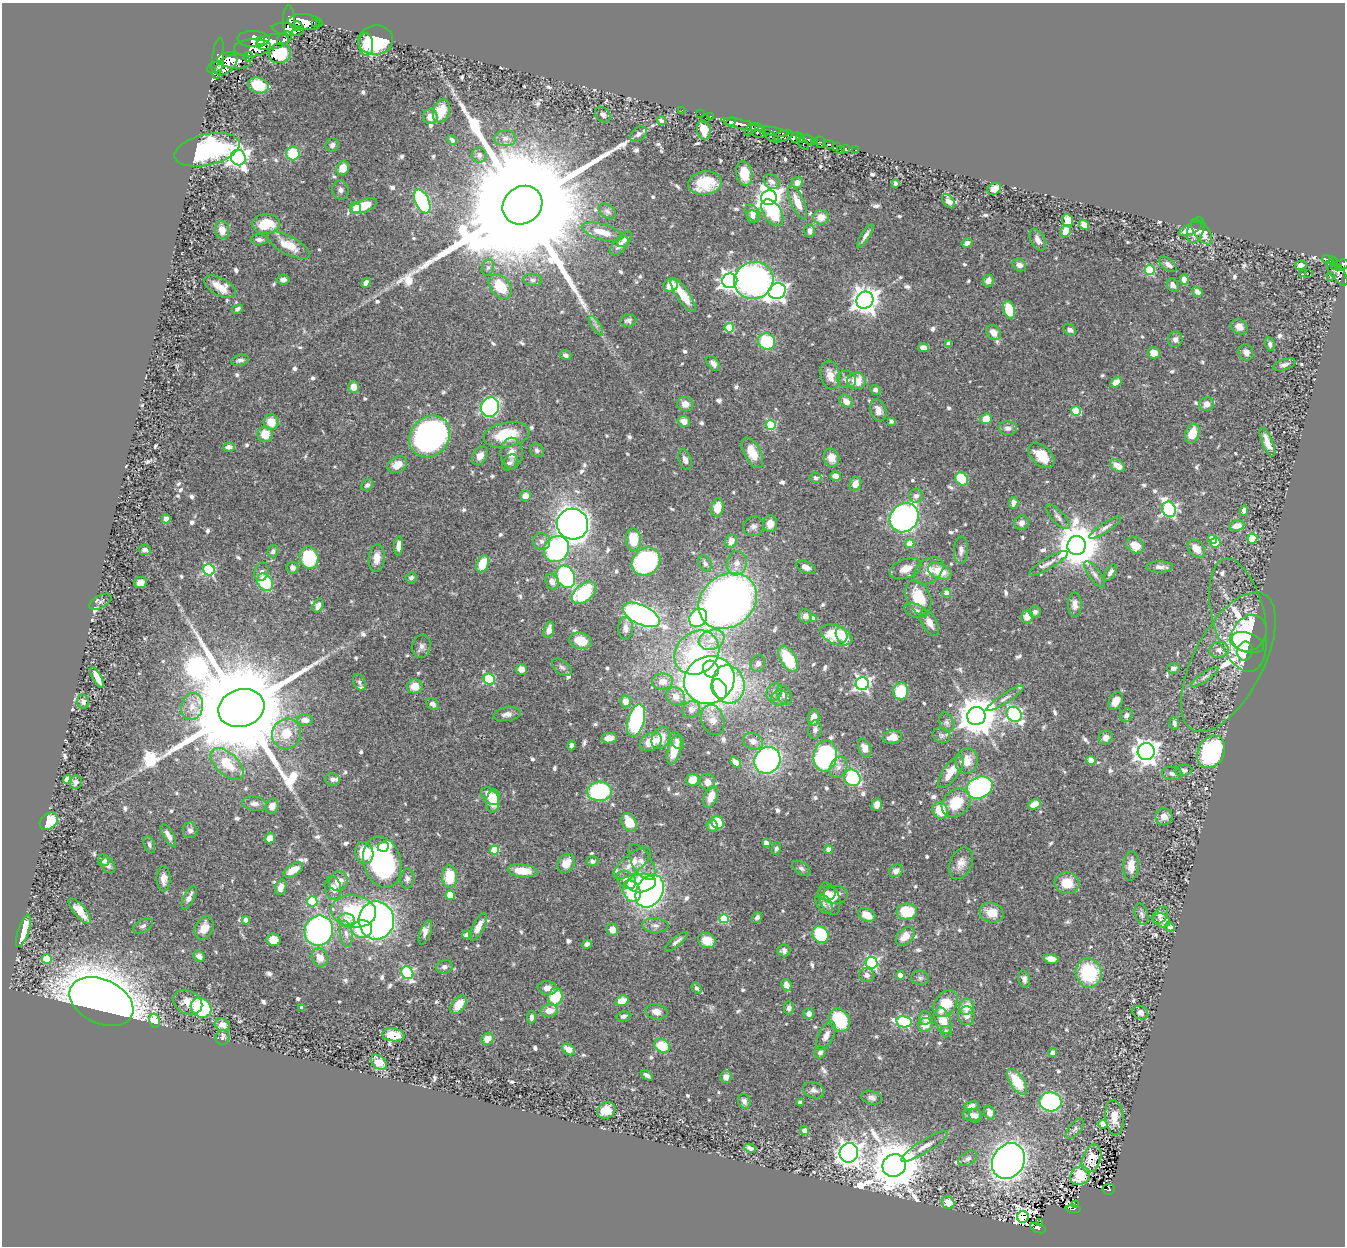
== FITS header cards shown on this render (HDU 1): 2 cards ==
NAXIS1  =                 1343
NAXIS2  =                 1244

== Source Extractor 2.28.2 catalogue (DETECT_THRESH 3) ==
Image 1343 x 1244 px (HDU 1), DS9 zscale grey, 1 PNG px = 1 image px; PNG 1347 x 1248 px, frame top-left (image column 1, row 1244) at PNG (2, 3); each listed source drawn as its Kron ellipse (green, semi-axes under 4 px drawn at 4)
Background 0.737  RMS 0.023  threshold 0.0698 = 3 sigma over >= 5 px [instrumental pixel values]
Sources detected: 790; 1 with non-positive FLUX_AUTO (blend fragments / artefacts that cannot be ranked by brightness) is neither listed nor drawn; of the other 789, the 500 brightest by FLUX_AUTO listed and drawn (289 fainter detections omitted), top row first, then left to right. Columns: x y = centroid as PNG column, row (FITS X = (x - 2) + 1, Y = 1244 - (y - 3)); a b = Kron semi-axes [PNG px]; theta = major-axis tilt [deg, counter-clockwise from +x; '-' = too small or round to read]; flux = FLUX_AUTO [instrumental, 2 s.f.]
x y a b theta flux
289 20 15 6 -90 1200
305 22 17 8 -5 2600
315 22 3 2 - 21
319 24 3 3 - 60
297 26 5 4 - 620
288 29 16 6 -8 560
284 38 8 6 38 76
253 39 16 8 -2 1700
260 40 2 2 - 1900
376 40 18 14 7 110
272 42 17 7 12 2200
366 44 11 7 -87 16
252 48 18 8 4 1400
280 53 11 10 - 55
248 57 5 4 - 360
218 59 21 6 83 1300
234 60 17 8 -7 2200
226 65 13 7 41 1300
215 67 9 5 23 490
258 85 10 7 -18 51
682 110 2 2 - 5.8
441 111 12 8 72 27
700 114 2 2 - 7.6
603 115 9 6 -44 6.2
710 116 3 3 - 36
430 117 7 7 - 16
705 118 2 2 - 10
662 121 5 4 - 8.3
731 122 5 4 - 440
742 124 21 4 -13 890
751 129 7 3 48 200
704 130 10 6 -77 21
758 131 8 6 -46 460
773 131 16 4 -10 290
638 134 9 6 36 6.7
771 136 9 4 -34 140
783 136 10 5 20 460
796 137 6 5 - 920
505 138 11 8 3 8.9
800 138 5 3 - 660
452 140 5 4 - 5.8
808 140 6 4 -41 290
815 141 4 3 - 120
820 142 6 5 - 350
803 144 7 3 -49 76
828 144 5 3 - 120
332 145 7 6 - 5.5
836 147 3 3 - 140
845 148 3 2 - 27
840 149 3 2 - 7.3
207 150 33 15 13 350
856 150 3 2 - 8.5
293 153 7 7 - 55
479 155 7 7 - 6
238 158 8 7 - 940
343 168 7 6 - 18
744 174 12 8 -80 30
772 182 8 6 -38 6.1
705 183 17 12 9 53
797 183 6 5 - 13
895 183 4 3 - 4.9
994 189 7 5 26 13
340 190 9 8 - 6.7
769 198 8 7 - 1600
948 201 8 5 -52 7.2
422 202 13 7 -65 190
797 202 18 6 -66 23
522 205 21 18 38 140000
364 206 14 6 21 51
356 207 5 5 - 7.7
607 211 10 6 -37 5.7
753 213 9 6 -55 11
772 213 15 8 -57 91
752 217 6 5 - 7.3
821 217 8 7 - 17
1068 220 6 5 - 21
266 224 14 10 5 47
1084 225 5 4 - 20
1190 229 12 5 25 18
222 230 9 7 -81 17
1196 230 13 8 69 19
809 231 6 5 - 7.9
1066 231 6 5 - 25
1201 231 15 7 -54 21
602 232 21 7 -15 28
865 236 13 4 57 7.2
259 239 8 5 0 7.3
624 239 9 6 46 5.8
1038 240 12 7 -60 11
967 243 5 4 - 7.5
289 245 23 9 -27 35
619 246 11 6 48 12
1328 259 6 3 -11 83
1333 261 5 3 - 130
1168 264 10 5 -38 9
1342 264 6 5 - 310
1019 265 7 6 - 10
1301 265 6 4 13 8.8
1334 266 4 2 - 37
488 267 8 6 73 4.7
1338 268 3 3 - 43
1150 270 5 5 - 100
1308 273 2 2 - 1900
1337 273 15 6 -53 250
1303 274 3 3 - 64
1330 277 2 2 - 9.8
283 279 6 5 - 7.8
1184 279 5 4 - 19
532 280 9 6 -8 4.8
754 280 20 18 23 440
730 281 7 7 - 780
988 281 6 5 - 12
366 283 5 4 - 8.5
670 285 7 6 - 21
1173 285 7 5 -59 7.9
500 286 14 9 -49 51
220 287 17 8 -28 26
777 291 9 8 - 740
1197 292 5 4 - 9.4
683 295 20 6 -56 36
865 300 9 8 - 1900
237 309 6 4 29 4.9
1009 310 9 6 -74 52
628 321 8 6 8 4.8
596 326 11 4 -57 5.5
1239 327 9 7 -31 13
729 328 5 4 - 63
1070 330 7 5 -41 6.5
993 332 8 6 -50 14
1175 339 8 7 - 6.7
767 341 9 8 - 83
949 344 4 4 - 10
1270 344 7 4 -77 5.5
923 348 6 4 -12 12
1246 352 8 7 - 8.3
1154 353 6 5 - 18
565 355 6 5 - 5
240 360 9 5 12 5.4
713 364 9 5 -51 7.2
1284 365 11 5 17 6.4
830 375 14 9 -79 20
846 379 10 8 -24 8.7
856 381 9 8 - 30
1116 382 6 4 32 18
353 387 5 5 - 19
875 390 5 4 - 6.6
846 401 8 6 -42 12
685 404 8 7 - 13
1206 404 7 6 - 13
490 407 10 9 - 260
878 410 11 8 -72 10
1076 411 5 5 - 87
986 419 6 5 - 30
684 421 6 5 - 13
891 421 4 3 - 5.6
271 422 8 7 - 27
771 425 5 5 - 100
1008 428 9 7 -4 9.3
1192 433 10 6 69 33
265 434 8 7 - 29
507 435 23 12 10 58
430 436 22 19 51 600
1267 442 15 5 -67 14
229 447 6 4 2 9.6
537 450 7 6 - 4.8
511 453 15 11 89 17
752 453 16 8 -62 30
480 456 10 7 56 10
1041 456 15 9 -43 32
831 458 9 7 -68 17
685 460 10 6 -68 6.8
510 463 9 6 49 5.9
397 465 10 7 31 19
1117 466 8 5 -35 19
835 476 5 4 - 13
815 478 6 5 - 4.8
962 479 7 6 - 61
855 484 7 5 66 15
367 485 6 5 - 4.8
525 496 5 5 - 13
916 496 7 6 - 6.5
1013 503 6 5 - 10
717 508 9 6 82 27
1169 509 8 6 -61 330
1244 511 5 4 - 8.7
1058 517 15 6 -47 7
904 518 15 13 48 670
166 519 4 4 - 20
1021 523 7 7 - 7.9
573 524 16 15 - 2200
770 524 8 7 - 18
753 526 11 9 27 7.6
1237 526 8 5 11 17
1105 527 18 5 33 7.3
633 539 11 7 -85 47
1212 539 4 4 - 33
1252 539 5 5 - 84
542 541 8 8 - 7.8
731 541 7 5 58 17
1215 543 5 5 - 77
910 544 4 4 - 35
1135 545 9 7 -29 22
399 546 9 4 86 12
1077 546 9 9 - 6300
556 549 13 12 - 270
1196 549 10 7 -47 18
145 550 6 5 - 6.7
961 550 14 7 88 9.2
273 551 6 5 - 5.3
309 558 11 9 -75 110
377 558 13 8 85 17
646 561 15 13 40 270
705 563 8 6 -57 5.3
737 563 12 10 81 14
1048 563 22 5 30 10
483 564 9 6 68 40
806 567 10 6 -24 12
1160 567 13 5 -1 7.8
292 568 6 6 - 7.6
906 568 16 9 20 20
209 570 6 5 - 210
929 571 17 11 38 19
940 571 12 7 -22 32
262 572 9 7 72 6.6
1110 572 9 4 58 6.5
1095 574 16 5 -55 7.3
566 577 12 9 -65 200
411 578 5 5 - 4.7
265 582 9 7 -56 74
552 582 8 6 -66 10
140 583 6 5 - 11
584 593 14 8 41 120
947 593 4 4 - 21
918 597 18 12 -66 54
728 601 31 26 37 1300
100 602 12 6 29 5.2
1075 604 12 7 90 11
318 606 7 5 71 9.8
916 611 12 6 -20 8.7
1035 612 5 5 - 5.8
641 615 20 9 -26 430
1238 615 58 26 -76 82
805 616 7 6 - 8.9
1027 617 6 5 - 18
698 618 10 8 48 110
813 619 4 4 - 12
930 623 14 7 -60 14
626 628 11 7 -88 9.2
549 630 8 5 75 10
1249 633 19 16 53 110
836 635 17 9 -22 71
842 635 8 5 -74 19
712 640 13 9 21 21
581 641 11 8 -16 31
1247 643 18 9 -17 85
421 646 11 9 77 7.8
1219 650 9 8 - 9.2
1245 651 10 7 80 68
697 653 24 20 42 190
788 659 14 7 -61 66
1228 662 77 35 62 120
758 663 8 7 - 5.7
562 667 11 6 -37 5.5
1173 668 6 5 - 6
521 669 5 5 - 14
711 669 8 7 - 120
97 677 12 4 -62 22
1205 677 16 4 34 7.1
489 679 6 5 - 130
709 680 26 23 28 1100
662 681 10 8 6 17
359 682 9 6 -65 4.7
728 684 19 16 -77 200
862 684 7 6 - 430
415 686 8 7 - 21
719 689 10 7 -65 73
901 691 8 7 - 60
774 692 9 7 61 7.4
784 695 10 7 -64 7.1
675 696 10 8 -36 15
779 698 8 7 - 7.5
1005 698 22 5 33 9.1
626 701 6 5 - 13
1116 701 9 6 61 16
83 702 7 6 - 4.8
432 704 7 5 -36 6.1
192 706 13 11 78 17
241 708 23 18 17 76000
691 709 9 8 - 13
507 714 14 6 9 9.2
1014 714 8 6 -42 340
1126 715 7 6 - 6.5
976 716 9 9 - 5100
813 718 8 5 82 12
305 720 8 6 -3 10
713 720 16 11 -70 19
636 721 17 8 74 170
947 722 10 7 -72 5.7
1174 723 6 4 -78 6.3
815 730 9 7 82 5.8
286 734 15 14 - 39
941 736 9 7 -26 4.7
892 737 10 6 9 16
1106 737 7 6 - 11
609 738 7 5 7 13
661 738 11 8 62 24
677 740 9 6 -58 5.5
753 741 10 8 -23 11
651 742 12 8 29 29
572 745 5 4 - 5.8
865 748 9 6 -67 11
674 750 15 6 74 34
1146 751 8 8 - 1300
1211 752 17 13 63 240
825 756 16 11 81 260
767 760 14 12 52 370
1091 760 4 4 - 25
967 761 13 11 74 23
735 762 6 4 -44 12
227 764 20 11 -42 45
839 767 11 8 63 11
1183 770 9 5 5 4.7
951 772 19 8 55 25
1172 773 10 6 -10 6
852 778 9 7 -49 130
332 779 7 6 - 7.3
67 780 4 4 - 48
693 780 6 6 - 25
76 782 6 6 - 8
707 782 8 7 - 11
979 787 13 10 25 250
599 791 12 9 3 160
490 796 11 7 -43 25
711 797 11 6 68 17
493 801 11 7 81 32
956 803 16 12 45 48
254 804 12 7 -10 8.4
1034 804 6 5 - 21
877 805 6 5 - 11
272 806 7 6 - 11
940 810 9 7 -69 44
1164 817 8 8 - 11
49 821 10 7 38 56
629 822 10 7 -61 33
718 822 7 6 - 37
712 826 6 5 - 12
190 830 8 7 - 6.4
168 835 12 5 -60 11
270 838 5 5 - 17
766 843 4 4 - 16
149 844 8 5 -73 5.4
383 847 6 5 - 23
776 848 6 4 74 4.8
494 850 5 4 - 71
829 850 4 4 - 18
364 853 11 9 -72 44
104 860 6 5 - 7.4
592 861 6 5 - 4.8
382 862 26 19 -75 330
642 862 20 9 -58 16
566 863 10 8 56 18
632 863 22 9 39 27
961 863 17 11 65 15
108 865 8 6 -53 7.1
1131 866 15 8 87 19
801 868 10 6 -35 5.7
293 870 11 5 32 28
522 871 15 6 -6 37
896 871 7 6 - 8.1
449 876 11 7 -87 57
163 879 13 7 -90 11
407 879 10 7 83 6.7
626 880 10 8 -41 20
338 881 10 9 - 21
641 883 14 9 8 91
1067 883 12 11 - 37
281 887 8 5 70 12
333 888 12 8 -76 13
632 891 11 8 -65 120
650 891 17 13 60 550
827 893 9 7 3 13
450 895 5 5 - 27
836 895 12 9 5 18
189 897 12 5 64 9
829 899 17 10 -71 21
312 901 5 5 - 120
824 904 11 7 -56 6.6
80 911 15 6 -50 26
354 911 22 16 -8 110
907 911 10 8 0 55
992 913 12 10 -15 29
1141 914 11 6 -74 5
867 915 9 6 -27 25
1160 915 10 6 53 7.4
757 917 6 5 - 5.4
724 919 5 4 - 78
246 920 4 4 - 13
347 920 8 6 -11 24
376 920 19 17 -87 690
1162 920 9 6 -28 9.6
655 925 13 7 -3 8.2
143 926 11 6 28 5
478 927 15 6 62 18
1170 927 4 4 - 34
204 928 12 8 62 17
362 929 10 8 5 88
612 930 6 5 - 14
23 931 17 5 71 57
319 931 15 14 - 350
425 932 13 5 69 8.4
346 934 13 6 -79 9.3
820 934 9 7 -54 99
467 935 5 4 - 11
905 936 11 7 44 22
273 940 7 6 - 28
707 940 9 7 -23 26
676 942 14 4 39 6.3
587 944 5 4 - 6.2
784 950 6 6 - 6.3
199 956 6 5 - 9.5
320 957 9 8 - 18
47 959 5 4 - 52
1051 959 7 5 -14 15
871 963 6 6 - 260
444 967 8 6 9 5.6
407 973 7 5 -61 190
1089 973 14 13 - 100
867 975 7 7 - 7.8
900 975 4 4 - 24
920 978 9 7 -9 4.9
1024 979 9 5 -77 5.7
786 985 6 5 - 12
548 988 10 6 -7 13
696 988 6 4 -56 4.8
555 997 9 7 77 67
101 1001 34 22 -25 4100
622 1001 7 5 21 24
188 1002 15 11 -26 21
945 1004 15 10 52 48
459 1005 11 6 54 25
966 1007 8 7 - 26
201 1008 11 9 -37 170
302 1008 4 3 - 6.5
789 1008 6 5 - 6.4
549 1011 8 6 8 20
656 1012 11 7 -9 13
1140 1012 8 6 -26 9.7
809 1014 5 5 - 7.8
623 1016 7 5 11 5
966 1016 9 8 - 12
531 1017 6 4 86 6.4
925 1018 6 6 - 8.6
840 1020 12 9 -55 100
943 1020 14 8 -70 35
155 1021 7 5 -77 85
904 1022 8 5 -10 170
222 1025 8 6 -21 14
925 1025 7 6 - 20
946 1031 6 5 - 5.4
393 1035 11 6 -8 35
826 1036 15 7 65 10
222 1038 7 7 - 4.9
488 1039 6 5 - 18
662 1046 8 6 -27 54
569 1049 7 5 -35 16
820 1052 6 5 - 5.2
1053 1053 4 4 - 16
379 1062 9 6 -42 31
647 1075 7 3 -36 5.4
726 1077 6 5 - 10
1017 1082 15 7 -56 48
814 1090 11 7 -21 7.1
872 1098 10 6 -13 6.8
744 1101 7 6 - 7.2
800 1102 4 4 - 9.5
1051 1102 11 9 -4 310
972 1106 7 4 10 7.2
606 1110 9 8 - 24
990 1112 7 5 -65 12
972 1115 9 6 1 11
975 1116 7 6 - 7.3
1114 1117 18 9 -83 22
1103 1124 5 4 - 54
1075 1129 12 6 51 5.6
804 1130 5 4 - 6.9
925 1146 27 6 32 16
750 1148 6 4 -24 5.8
849 1153 10 9 - 1400
968 1158 10 6 32 7.3
1092 1159 14 9 69 19
1008 1161 19 15 59 1500
894 1165 12 11 - 10000
1080 1176 10 8 37 43
1109 1189 6 5 - 52
948 1203 7 6 - 26
1075 1204 3 2 - 6.5
1073 1209 7 3 -5 42
1023 1217 6 6 - 830
1040 1223 4 2 - 11
1038 1228 8 4 -20 65
At the frame edge (FLAGS 8, measured only in part): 1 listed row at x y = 1342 264
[289 fainter detections neither listed nor drawn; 1 non-positive-flux detection neither listed nor drawn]